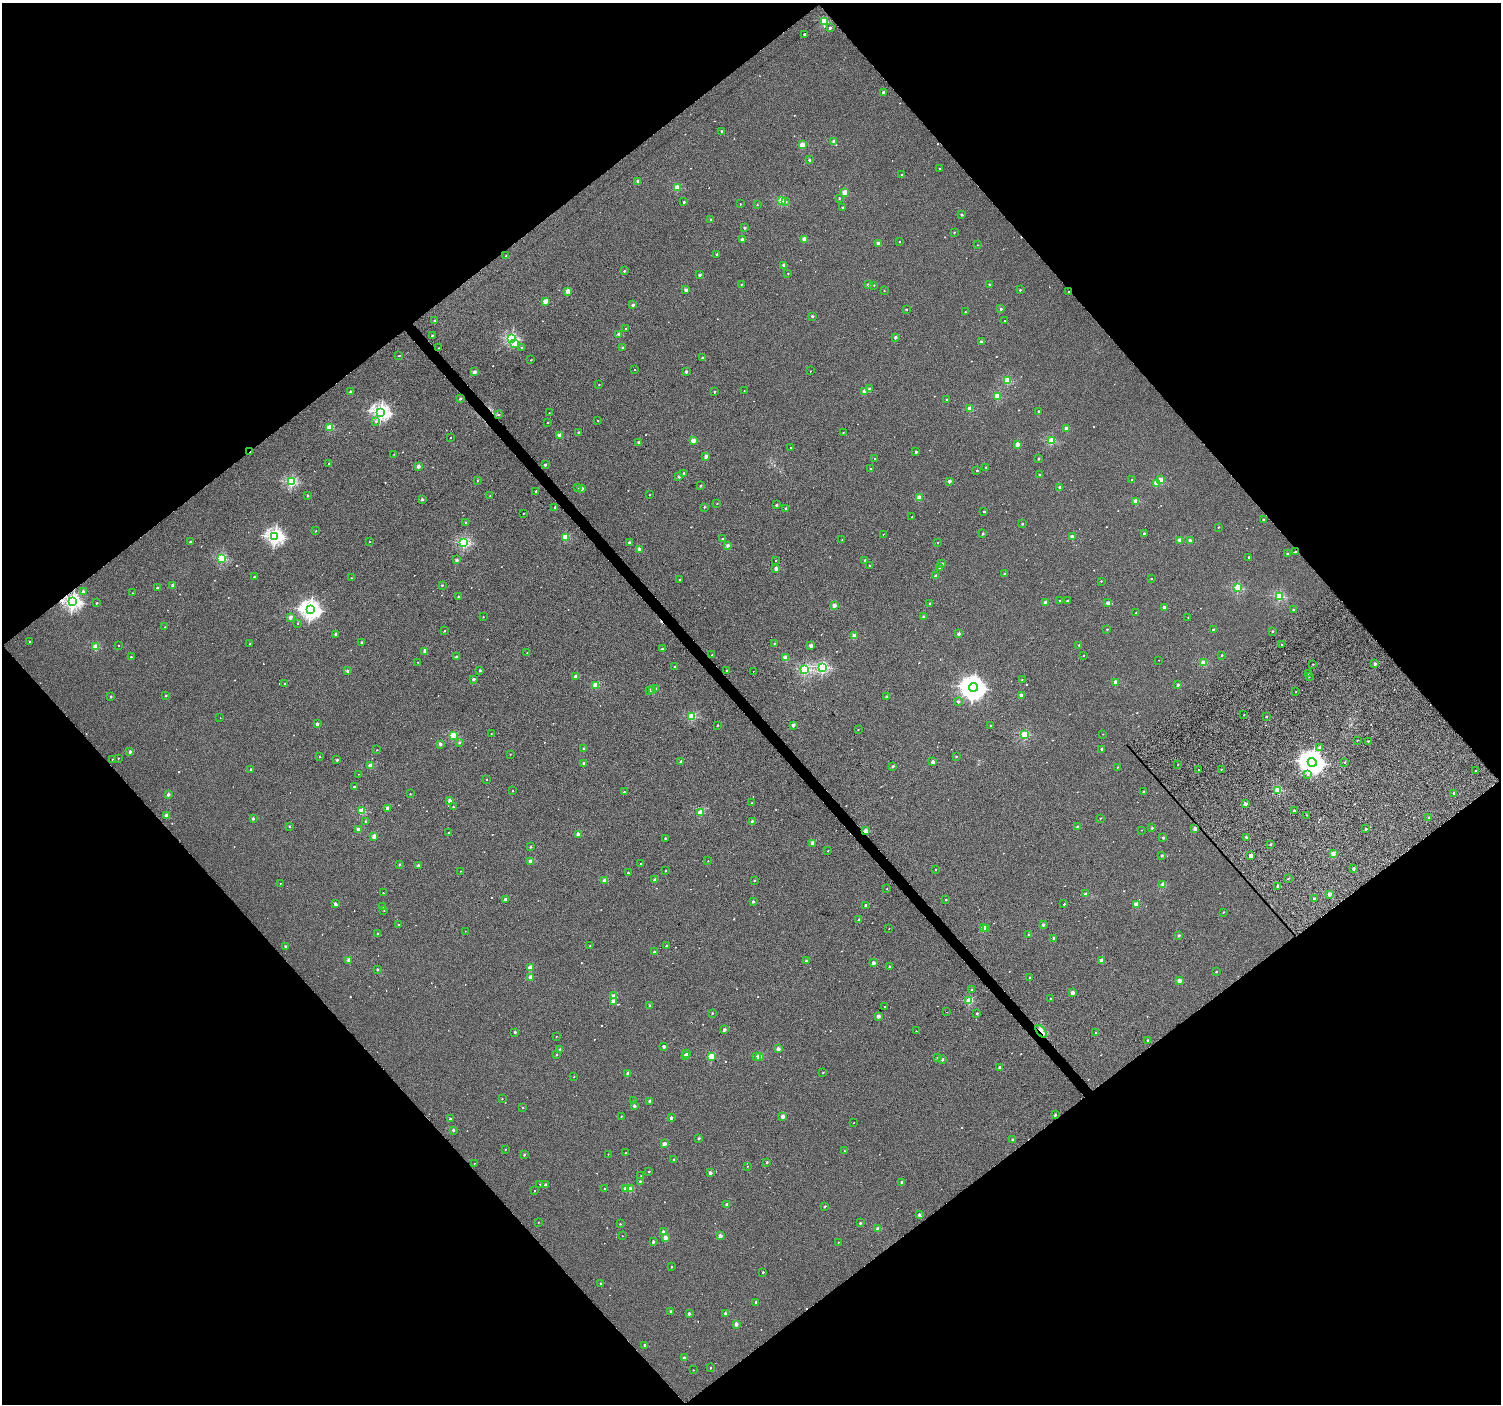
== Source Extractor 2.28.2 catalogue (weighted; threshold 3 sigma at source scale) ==
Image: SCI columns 10-6003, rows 208-5814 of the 6003 x 5959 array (HDU 1 of 3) = the unmasked area's bounding box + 8 px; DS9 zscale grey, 4 x 4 block average (1 PNG px = mean of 4 x 4 image px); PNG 1503 x 1406 px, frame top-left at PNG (2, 3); each listed source drawn as its Kron ellipse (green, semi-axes under 4 px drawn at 4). Shown black and unused: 51% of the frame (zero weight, under 4 of 12 exposures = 2% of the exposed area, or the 3 px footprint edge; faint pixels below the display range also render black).
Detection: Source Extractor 2.28.2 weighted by HDU 2 'WHT'. Background -0.0512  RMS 0.021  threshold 0.086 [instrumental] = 3 sigma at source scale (4.09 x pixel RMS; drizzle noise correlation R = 1.36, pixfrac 0.8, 0.0396/0.0396 arcsec/px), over >= 5 px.
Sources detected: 736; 4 too faint to see at this stretch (4 x 4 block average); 8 cosmic-ray / hot-pixel residue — neither listed nor drawn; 3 coinciding with a brighter row at this scale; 1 inside a brighter listed object's ellipse — not listed separately; of the other 720, all 500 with FLUX_AUTO >= 5.47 (the completeness limit of this list) listed and drawn (220 fainter detections not listed), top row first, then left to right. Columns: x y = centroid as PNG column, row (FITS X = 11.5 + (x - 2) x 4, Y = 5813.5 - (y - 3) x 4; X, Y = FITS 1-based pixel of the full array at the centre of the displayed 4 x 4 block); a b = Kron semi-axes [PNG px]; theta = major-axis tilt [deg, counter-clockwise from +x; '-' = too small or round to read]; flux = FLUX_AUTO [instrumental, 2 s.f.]
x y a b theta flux
824 21 2 2 - 610
830 28 2 2 - 48
805 34 2 2 - 60
883 92 2 2 - 47
722 131 2 2 - 20
834 141 2 2 - 110
802 145 2 2 - 260
809 160 2 2 - 42
940 168 2 2 - 7.1
902 175 2 2 - 21
638 181 2 2 - 90
677 188 2 2 - 390
845 192 2 2 - 290
839 198 2 2 - 19
782 200 2 2 - 580
684 202 2 2 - 33
786 202 2 2 - 7.7
740 204 2 2 - 13
757 205 2 2 - 14
843 208 2 2 - 51
962 215 2 2 - 31
711 220 2 2 - 24
744 228 2 2 - 40
954 233 2 2 - 13
742 239 2 2 - 57
804 239 2 2 - 220
900 242 2 2 - 9.6
878 243 2 2 - 110
978 245 2 2 - 9.2
717 254 2 2 - 28
506 256 2 2 - 12
784 265 2 2 - 100
624 271 2 2 - 21
788 273 2 2 - 13
700 275 2 2 - 44
741 284 2 2 - 16
868 285 2 2 - 79
874 285 2 2 - 12
989 285 2 2 - 47
686 290 2 2 - 140
1020 290 2 2 - 27
567 291 2 2 - 220
884 291 2 2 - 11
1068 292 2 2 - 16
546 301 2 2 - 260
633 305 2 2 - 74
906 309 2 2 - 17
1001 309 2 2 - 44
965 312 2 2 - 9.9
812 316 2 2 - 55
435 321 2 2 - 75
1005 321 2 2 - 11
626 328 2 2 - 11
432 335 2 2 - 19
619 335 2 2 - 160
896 337 2 2 - 77
512 338 2 2 - 1600
981 342 2 2 - 81
515 344 2 2 - 100
439 348 2 2 - 13
522 348 2 2 - 10
623 348 2 2 - 27
399 356 2 2 - 14
702 357 2 2 - 23
531 360 2 2 - 11
634 370 2 2 - 6
810 371 2 2 - 10
474 372 2 2 - 130
686 372 2 2 - 70
1008 380 2 2 - 580
599 385 2 2 - 8.5
869 389 2 2 - 56
744 391 2 2 - 9.6
865 391 2 2 - 150
351 392 2 2 - 65
714 392 2 2 - 28
997 396 2 2 - 540
460 399 2 2 - 38
947 400 2 2 - 51
970 409 2 2 - 290
1038 411 2 2 - 22
381 412 2 2 - 3600
549 413 2 2 - 6.2
499 415 2 2 - 14
597 420 2 2 - 6.2
376 421 2 2 - 14
547 423 2 2 - 12
330 428 2 2 - 450
1066 428 2 2 - 110
578 432 2 2 - 18
843 432 2 2 - 15
559 435 2 2 - 190
451 437 2 2 - 9.5
693 441 2 2 - 220
1051 441 2 2 - 710
639 442 2 2 - 44
1017 445 2 2 - 210
791 447 2 2 - 11
250 452 3 2 - 33
916 452 2 2 - 47
394 454 2 2 - 6.6
706 456 2 2 - 140
875 459 2 2 - 36
1038 459 2 2 - 26
329 464 2 2 - 35
545 465 2 2 - 43
418 466 2 2 - 130
986 467 2 2 - 12
870 469 2 2 - 8.5
977 470 2 2 - 31
684 473 2 2 - 26
1039 474 2 2 - 13
679 476 2 2 - 85
478 480 2 2 - 11
1132 480 2 2 - 16
1160 480 2 2 - 250
949 481 2 2 - 80
291 482 2 2 - 1400
1156 483 2 2 - 270
700 486 2 2 - 26
577 487 2 2 - 16
1060 487 2 2 - 86
581 489 2 2 - 150
536 491 2 2 - 23
650 495 2 2 - 7.7
308 496 2 2 - 35
490 496 2 2 - 9.1
919 498 2 2 - 200
422 499 2 2 - 43
1136 501 2 2 - 280
717 503 2 2 - 6.8
776 505 2 2 - 36
704 507 2 2 - 18
555 508 2 2 - 43
786 508 2 2 - 47
984 512 2 2 - 25
523 513 2 2 - 8.3
912 517 2 2 - 5.8
1263 520 2 2 - 35
466 523 2 2 - 48
1022 524 2 2 - 25
1218 527 2 2 - 14
316 531 2 2 - 13
983 533 2 2 - 41
1144 533 2 2 - 27
883 534 2 2 - 9
275 537 2 2 - 3500
565 537 2 2 - 440
1072 537 2 2 - 220
722 539 2 2 - 40
842 540 2 2 - 5.5
1180 540 2 2 - 170
1190 540 2 2 - 78
190 542 2 2 - 17
370 542 2 2 - 7.5
629 542 2 2 - 46
938 542 2 2 - 10
464 543 2 2 - 1500
728 545 2 2 - 88
639 549 2 2 - 140
1295 552 2 2 - 21
1287 554 2 2 - 51
1249 557 2 2 - 42
221 559 2 2 - 1000
457 560 2 2 - 85
865 560 2 2 - 25
776 561 2 2 - 10
942 564 2 2 - 71
870 565 2 2 - 7.9
940 568 2 2 - 17
776 569 2 2 - 140
1004 574 2 2 - 58
936 576 2 2 - 100
254 577 2 2 - 28
351 578 2 2 - 12
1151 579 2 2 - 16
680 580 2 2 - 18
1101 581 2 2 - 14
173 585 2 2 - 120
442 585 2 2 - 22
157 588 2 2 - 26
1238 588 2 2 - 830
83 591 2 2 - 73
132 593 2 2 - 6.8
458 596 2 2 - 33
1279 596 2 2 - 1000
1067 600 2 2 - 15
1060 601 2 2 - 12
72 602 2 2 - 3500
1045 602 2 2 - 59
97 603 2 2 - 19
1108 603 2 2 - 120
930 604 2 2 - 28
834 605 2 2 - 160
1165 607 2 2 - 110
1293 609 2 2 - 30
310 610 3 3 - 5900
1136 613 2 2 - 12
923 616 2 2 - 32
290 617 2 2 - 120
483 617 2 2 - 9.9
1188 617 2 2 - 6.5
298 623 2 2 - 8.7
165 627 2 2 - 8.8
1107 629 2 2 - 17
1213 629 2 2 - 32
444 631 2 2 - 13
1273 631 2 2 - 31
336 634 2 2 - 48
958 634 2 2 - 87
854 636 2 2 - 200
30 642 2 2 - 9.7
362 642 2 2 - 32
250 644 2 2 - 15
774 644 2 2 - 9.8
1079 645 2 2 - 23
1282 645 2 2 - 19
118 646 2 2 - 7.3
811 646 2 2 - 150
95 647 2 2 - 360
662 649 2 2 - 39
425 651 2 2 - 96
527 652 2 2 - 5.8
712 655 2 2 - 9.6
1083 655 2 2 - 14
1222 655 2 2 - 26
456 656 2 2 - 41
131 657 2 2 - 32
786 658 2 2 - 270
1159 660 2 2 - 6.4
418 662 2 2 - 8.5
1203 663 2 2 - 400
1313 664 2 2 - 12
1375 664 2 2 - 90
675 667 2 2 - 16
823 667 2 2 - 1600
805 669 2 2 - 1200
480 670 2 2 - 37
347 671 2 2 - 45
726 671 2 2 - 28
753 671 2 2 - 5.6
1308 673 2 2 - 6.2
575 676 2 2 - 64
1309 677 2 2 - 6
474 679 2 2 - 84
1022 680 2 2 - 9.6
1115 682 2 2 - 170
284 684 2 2 - 6.8
595 685 2 2 - 420
1178 685 2 2 - 66
973 687 4 4 - 11000
655 688 2 2 - 31
650 690 2 2 - 35
652 691 2 2 - 230
1296 692 2 2 - 11
166 695 2 2 - 26
1021 695 2 2 - 84
111 697 2 2 - 26
887 697 2 2 - 44
958 702 2 2 - 51
1244 715 2 2 - 11
692 717 2 2 - 630
1266 717 2 2 - 14
220 718 2 2 - 5.5
317 724 2 2 - 78
718 725 2 2 - 19
793 725 2 2 - 97
990 726 2 2 - 9.6
858 730 2 2 - 8.7
491 734 2 2 - 6.8
1025 734 2 2 - 820
1103 734 2 2 - 6.7
453 735 2 2 - 500
1357 740 2 2 - 10
1368 741 2 2 - 22
459 742 2 2 - 29
440 744 2 2 - 88
1320 747 2 2 - 29
584 749 2 2 - 40
1101 749 2 2 - 48
377 750 2 2 - 11
130 752 2 2 - 67
510 754 2 2 - 7
956 756 2 2 - 14
320 757 2 2 - 20
118 758 2 2 - 15
112 759 2 2 - 10
337 760 2 2 - 35
681 762 2 2 - 77
933 762 2 2 - 160
1312 762 4 4 - 12000
1344 762 2 2 - 20
584 763 2 2 - 65
1178 765 2 2 - 8.6
371 766 2 2 - 280
893 766 2 2 - 38
1117 767 2 2 - 6.3
251 769 2 2 - 27
1199 769 2 2 - 9.5
1221 769 2 2 - 18
1476 770 2 2 - 6.1
358 774 2 2 - 6.8
1307 775 2 2 - 7.9
486 779 2 2 - 7.6
354 787 2 2 - 19
1278 790 2 2 - 630
513 791 2 2 - 11
1143 791 2 2 - 29
624 792 2 2 - 14
1454 793 2 2 - 43
168 794 2 2 - 87
410 794 2 2 - 10
450 801 2 2 - 100
751 803 2 2 - 7
1245 804 2 2 - 99
453 807 2 2 - 25
387 808 2 2 - 110
1294 810 2 2 - 23
362 811 2 2 - 450
700 812 2 2 - 430
1307 815 2 2 - 8
166 816 2 2 - 160
1428 817 2 2 - 21
1100 818 2 2 - 18
253 819 2 2 - 47
366 821 2 2 - 20
752 821 2 2 - 47
289 826 2 2 - 31
1077 827 2 2 - 47
1152 828 2 2 - 45
358 829 2 2 - 100
1195 829 2 2 - 140
1366 829 2 2 - 45
1142 830 2 2 - 7.3
865 831 2 2 - 190
449 833 2 2 - 37
578 834 2 2 - 160
374 836 2 2 - 210
1163 837 2 2 - 38
1246 837 2 2 - 31
665 838 2 2 - 25
813 843 2 2 - 120
1270 844 2 2 - 25
531 847 2 2 - 27
828 850 2 2 - 7.1
1333 853 2 2 - 190
1162 856 2 2 - 33
1251 856 2 2 - 170
530 861 2 2 - 120
708 861 2 2 - 8.5
640 864 2 2 - 5.8
400 865 2 2 - 22
418 865 2 2 - 71
935 869 2 2 - 9.4
1353 869 2 2 - 47
665 870 2 2 - 14
460 871 2 2 - 5.9
628 873 2 2 - 29
1288 878 2 2 - 14
655 880 2 2 - 78
604 881 2 2 - 160
754 881 2 2 - 16
280 883 2 2 - 5.6
1163 885 2 2 - 230
1278 886 2 2 - 80
887 889 2 2 - 6.3
383 893 2 2 - 18
1085 894 2 2 - 86
1329 894 2 2 - 90
505 899 2 2 - 69
1314 899 2 2 - 57
946 900 2 2 - 19
753 901 2 2 - 37
335 904 2 2 - 58
1064 904 2 2 - 18
1136 905 2 2 - 260
383 906 2 2 - 17
866 906 2 2 - 91
384 911 2 2 - 8.6
1223 912 2 2 - 15
859 920 2 2 - 43
399 925 2 2 - 22
1043 925 2 2 - 52
889 928 2 2 - 6.6
984 928 2 2 - 270
986 929 2 2 - 19
465 931 2 2 - 6
378 934 2 2 - 21
1029 935 2 2 - 46
1179 936 2 2 - 42
1054 938 2 2 - 42
285 946 2 2 - 44
590 946 2 2 - 9.2
667 946 2 2 - 46
654 952 2 2 - 33
349 960 2 2 - 140
1101 960 2 2 - 150
806 961 2 2 - 35
873 963 2 2 - 120
530 967 2 2 - 250
889 967 2 2 - 16
377 969 2 2 - 30
1216 972 2 2 - 15
531 977 2 2 - 98
1030 977 2 2 - 21
1179 981 2 2 - 150
972 990 2 2 - 27
1073 993 2 2 - 170
614 996 2 2 - 200
1051 998 2 2 - 7.3
613 1001 2 2 - 77
969 1001 2 2 - 510
650 1006 2 2 - 37
884 1007 2 2 - 6.1
946 1012 2 2 - 6.5
712 1013 2 2 - 16
977 1013 2 2 - 26
878 1016 2 2 - 110
724 1030 2 2 - 76
916 1031 2 2 - 7.7
1041 1031 7 2 -52 42
515 1032 2 2 - 36
1096 1032 2 2 - 13
556 1036 2 2 - 12
1148 1040 2 2 - 43
664 1046 2 2 - 61
559 1049 2 2 - 27
778 1049 2 2 - 120
687 1054 2 2 - 39
556 1055 2 2 - 28
685 1055 2 2 - 42
711 1056 2 2 - 410
759 1056 2 2 - 240
757 1057 2 2 - 66
937 1058 2 2 - 6.5
942 1059 2 2 - 46
999 1067 2 2 - 53
823 1072 2 2 - 9.5
628 1073 2 2 - 77
574 1077 2 2 - 10
502 1099 2 2 - 12
634 1101 2 2 - 12
650 1101 2 2 - 92
634 1106 2 2 - 58
523 1108 2 2 - 12
1055 1115 2 2 - 35
621 1116 2 2 - 11
783 1116 2 2 - 140
671 1118 2 2 - 80
450 1119 2 2 - 29
854 1123 2 2 - 5.5
453 1130 2 2 - 52
699 1138 2 2 - 31
1013 1140 2 2 - 63
664 1144 2 2 - 160
505 1149 2 2 - 9.7
845 1151 2 2 - 13
626 1153 2 2 - 9.2
608 1154 2 2 - 6.8
524 1155 2 2 - 27
674 1160 2 2 - 41
767 1162 2 2 - 27
474 1163 2 2 - 6
748 1166 2 2 - 9.5
649 1171 2 2 - 19
710 1173 2 2 - 85
641 1176 2 2 - 7.8
640 1181 2 2 - 32
902 1182 2 2 - 49
540 1184 2 2 - 6.2
545 1185 2 2 - 55
605 1189 2 2 - 11
626 1189 2 2 - 190
630 1189 2 2 - 170
534 1191 2 2 - 12
727 1205 2 2 - 120
825 1206 2 2 - 27
919 1215 2 2 - 56
538 1222 2 2 - 8.7
860 1223 2 2 - 36
620 1224 2 2 - 13
878 1229 2 2 - 100
663 1231 2 2 - 40
622 1236 2 2 - 8.3
720 1236 2 2 - 140
665 1238 2 2 - 170
653 1242 2 2 - 52
838 1242 2 2 - 9.9
671 1267 2 2 - 15
763 1272 2 2 - 24
600 1283 2 2 - 20
756 1302 2 2 - 42
671 1311 2 2 - 31
725 1313 2 2 - 61
689 1314 2 2 - 64
736 1324 2 2 - 78
645 1345 2 2 - 45
684 1358 2 2 - 83
710 1368 2 2 - 20
693 1370 2 2 - 6.7
Overlapping masked pixels (flux is a lower limit): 4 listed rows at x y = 1068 292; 250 452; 865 831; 1041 1031
Diffuse or blended objects may show on this block-average render without a row.